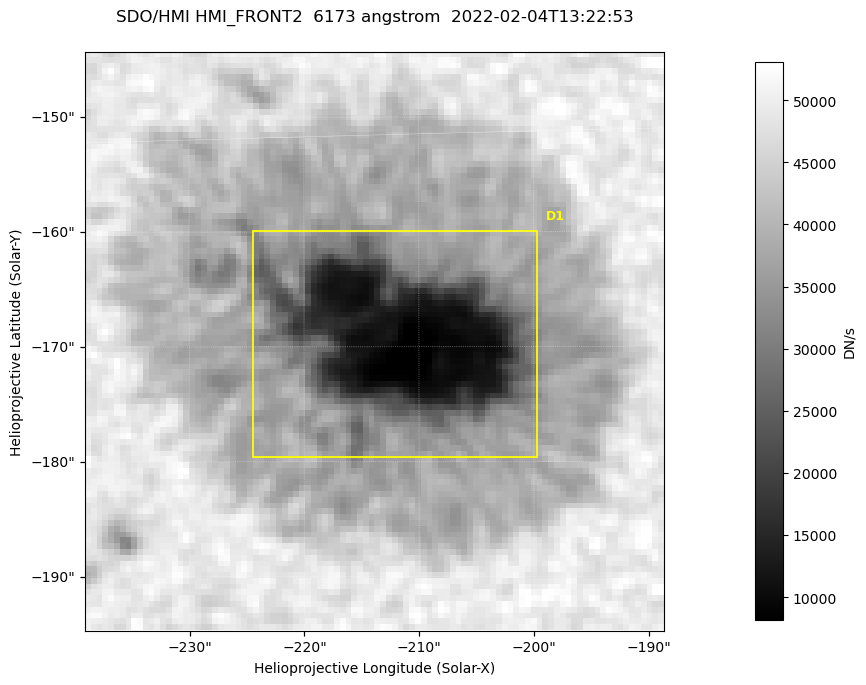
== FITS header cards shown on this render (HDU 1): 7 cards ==
TELESCOP= 'SDO/HMI '           / Telescope
INSTRUME= 'HMI_FRONT2'         / For HMI: HMI_SIDE1, HMI_FRONT2, or HMI_COMBINED
WAVELNTH=                6173. / [angstrom] Wavelength
DATE-OBS= '2022-02-04T13:22:53.400' / [ISO] Observation date {DATE__OBS}
CTYPE1  = 'HPLN-TAN'           / CTYPE1: HPLN
CTYPE2  = 'HPLT-TAN'           / CTYPE2: HPLT
BUNIT   = 'DN/s    '           / Physical Units

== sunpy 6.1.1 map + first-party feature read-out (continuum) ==
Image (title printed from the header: SDO/HMI HMI_FRONT2  6173 angstrom  2022-02-04T13:22:53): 100 x 100 px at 0.504 arcsec/px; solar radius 973 arcsec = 1931 px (partial field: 0.1% of the solar disc is inside the frame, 100% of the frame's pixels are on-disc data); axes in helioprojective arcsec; data unit DN/s (BUNIT, on the colour bar)
Orientation: roll -0.0702 deg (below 1 deg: not rotated)
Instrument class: CONTINUUM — white-light / continuum photospheric image (CONTENT/OBS_TYPE)
Dark features (sunspots / pores): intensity divided by the frame's on-disc median (partial field: no limb-darkening profile); reference = the frame's on-disc median (the 8%-of-disc-diameter window exceeds this field); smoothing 3 px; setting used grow <= 0.75, no closing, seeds <= 0.75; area >= 9 px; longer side >= 3 px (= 1.5 arcsec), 3 px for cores <= 0.7; partial field; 1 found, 1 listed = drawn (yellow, D1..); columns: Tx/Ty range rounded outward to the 2 arcsec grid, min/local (2 s.f., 1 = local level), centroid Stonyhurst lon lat
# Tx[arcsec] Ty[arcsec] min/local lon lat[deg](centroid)
D1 -226..-198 -180..-160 0.16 -13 -16